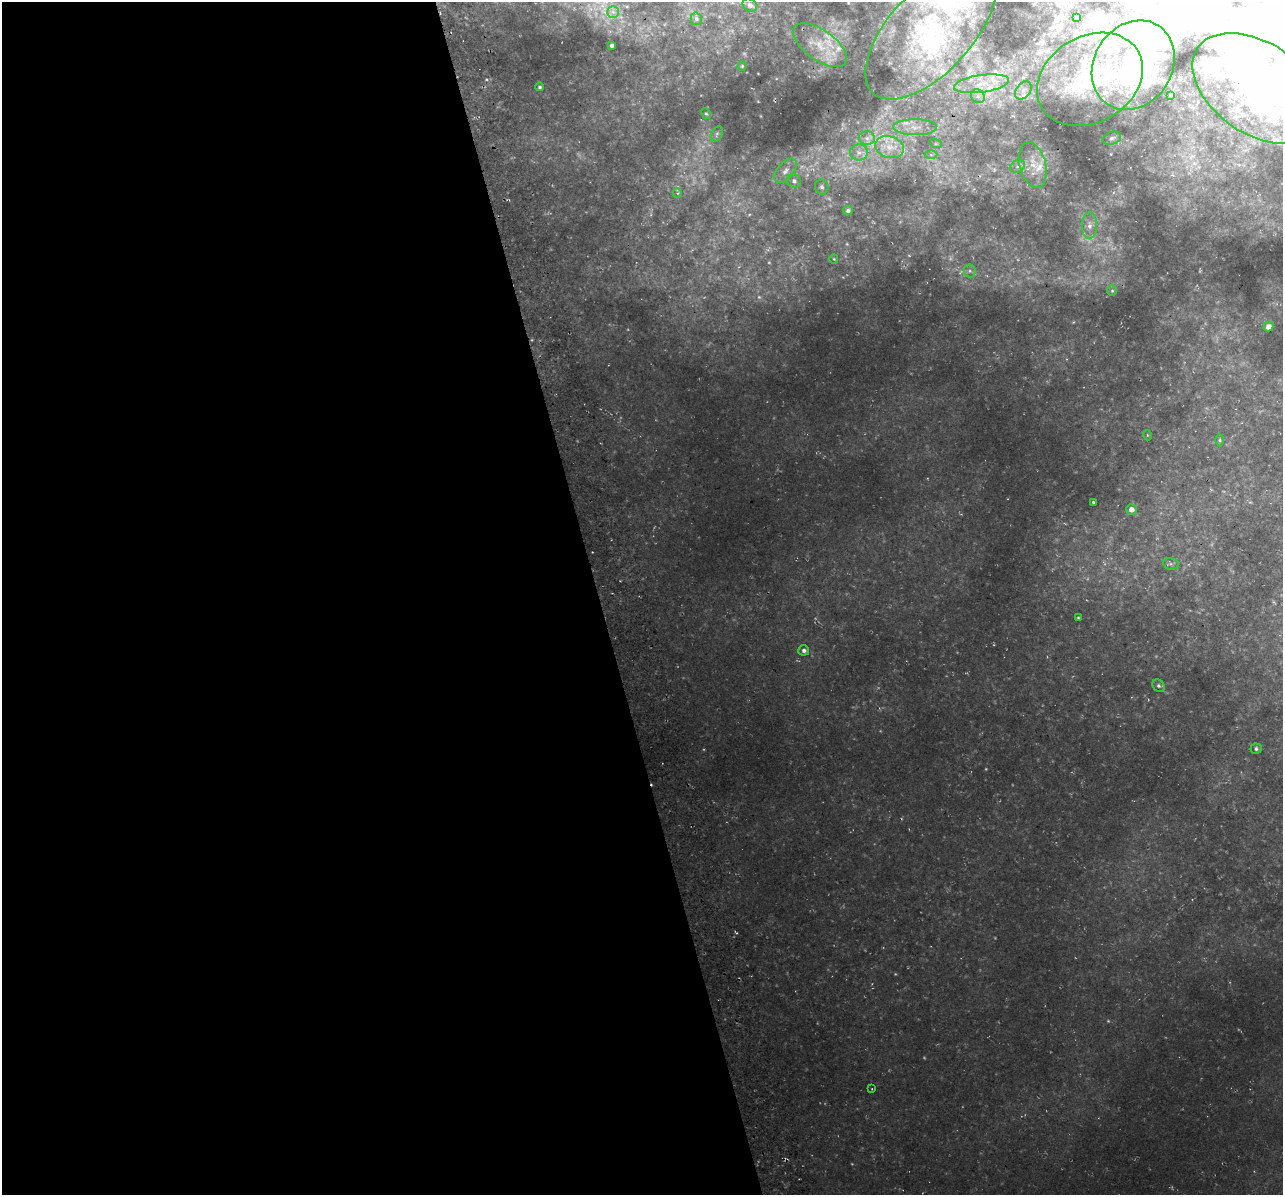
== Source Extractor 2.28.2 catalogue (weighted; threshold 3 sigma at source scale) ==
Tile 9 of 4 x 4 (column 1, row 3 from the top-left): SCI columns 55-1335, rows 1303-2495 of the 5224 x 4944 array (HDU 1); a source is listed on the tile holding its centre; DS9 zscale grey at full resolution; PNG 1285 x 1197 px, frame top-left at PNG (2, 2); each listed source drawn as its Kron ellipse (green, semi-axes under 4 px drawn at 4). Shown black and unused: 47% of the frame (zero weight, under 3 of 4 exposures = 3% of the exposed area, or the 3 px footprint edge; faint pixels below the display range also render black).
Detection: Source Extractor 2.28.2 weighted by HDU 2 'WHT'; one run over the whole footprint, this tile lists its part. Background 0.0506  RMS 0.009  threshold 0.0405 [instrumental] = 3 sigma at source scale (4.5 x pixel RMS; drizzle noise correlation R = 1.50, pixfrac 1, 0.0396/0.0396 arcsec/px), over >= 5 px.
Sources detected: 77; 8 too faint to see at this stretch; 11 inside a brighter object's white glare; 2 cosmic-ray / hot-pixel residue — neither listed nor drawn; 9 inside a brighter listed object's ellipse — not listed separately; the other 47 listed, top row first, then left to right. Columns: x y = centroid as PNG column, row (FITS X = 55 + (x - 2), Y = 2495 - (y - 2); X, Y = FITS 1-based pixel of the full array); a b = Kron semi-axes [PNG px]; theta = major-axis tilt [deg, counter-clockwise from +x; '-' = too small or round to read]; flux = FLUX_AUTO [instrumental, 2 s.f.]
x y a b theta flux
750 5 7 6 - 3.4
613 12 6 6 - 2.5
1076 18 3 2 - 0.95
696 19 6 5 - 2.1
931 31 85 41 47 140
612 45 4 4 - 2.3
820 45 31 15 -36 26
1133 65 47 39 57 140
742 66 4 4 - 1.1
1090 79 56 43 30 98
982 84 28 8 7 17
540 87 4 4 - 1.6
1258 88 72 45 -34 140
1023 90 10 7 51 4.6
1171 95 3 2 - 0.93
978 96 7 6 - 3.4
706 114 5 4 - 1.3
915 127 22 8 0 12
717 134 8 5 61 2.1
867 138 8 6 -1 3.9
1112 138 9 6 18 3.1
936 144 6 4 -17 1.3
889 147 14 10 -18 13
859 152 9 8 - 4.7
931 154 6 4 0 1.7
1033 165 23 13 -76 17
1018 166 8 6 29 2.9
785 171 14 8 50 6.2
794 181 7 6 - 2.9
822 187 7 6 - 2.4
677 193 5 4 - 1.4
848 211 5 4 - 2.4
1090 225 13 7 87 6.2
834 259 5 4 - 1
970 271 6 6 - 2.2
1112 291 5 4 - 1.1
1268 327 5 4 - 6.4
1147 435 5 3 - 0.74
1220 440 6 4 -90 1.4
1093 502 3 3 - 1.3
1131 509 5 5 - 5.8
1171 564 8 5 -10 2.6
1078 618 3 3 - 1
804 650 5 5 - 3.1
1158 686 7 5 -45 2.2
1256 749 5 5 - 2
872 1089 3 2 - 0.53
Isophote crosses this tile's border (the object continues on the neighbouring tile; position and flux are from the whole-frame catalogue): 2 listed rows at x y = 931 31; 1258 88
Unlisted compact peaks at least as high as the median listed source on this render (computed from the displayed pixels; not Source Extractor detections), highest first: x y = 486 79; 605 12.